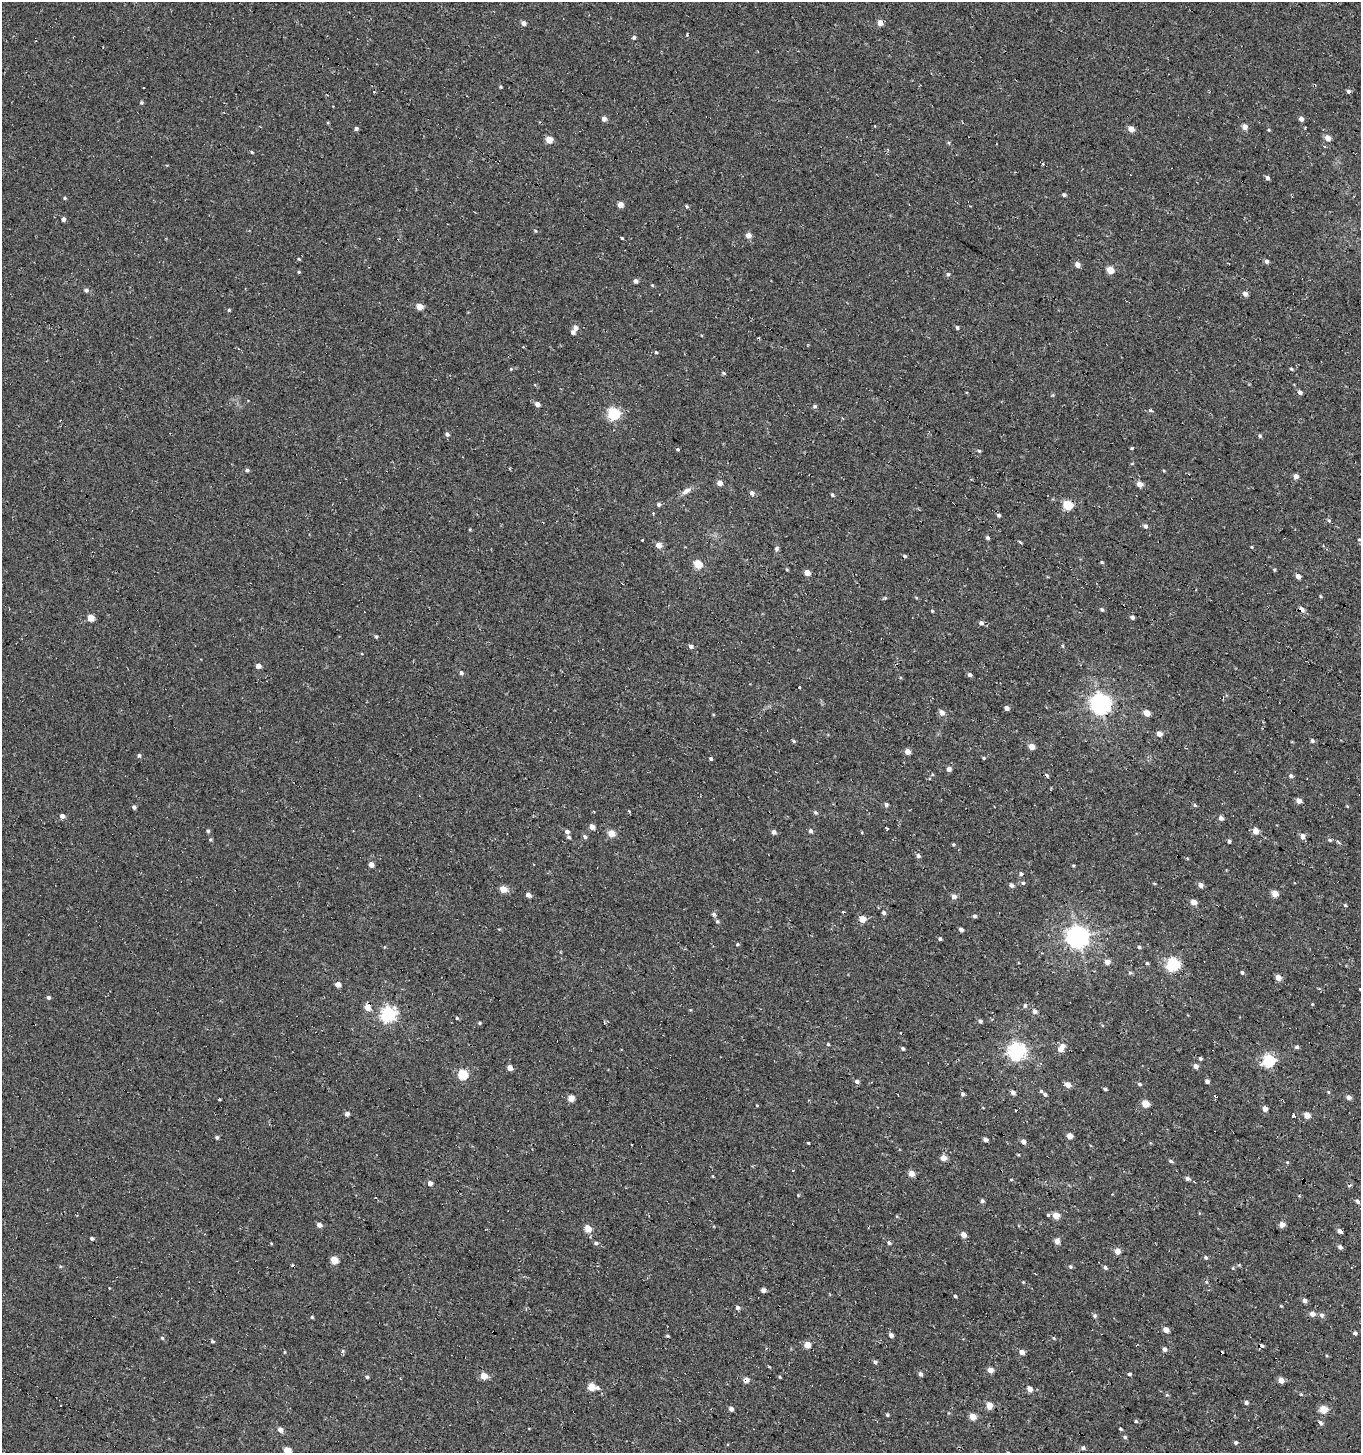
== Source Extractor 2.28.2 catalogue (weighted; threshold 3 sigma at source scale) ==
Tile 6 of 4 x 4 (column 2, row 2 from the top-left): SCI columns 1608-2966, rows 2907-4357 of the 5950 x 5842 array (HDU 1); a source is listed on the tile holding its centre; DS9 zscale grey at full resolution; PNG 1363 x 1455 px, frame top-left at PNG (2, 2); no overlay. Shown black and unused: <1% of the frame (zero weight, under 2 of 3 exposures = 3% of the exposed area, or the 3 px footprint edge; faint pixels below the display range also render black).
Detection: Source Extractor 2.28.2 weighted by HDU 2 'WHT'; one run over the whole footprint, this tile lists its part. Background 0.00441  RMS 0.005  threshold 0.0225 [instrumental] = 3 sigma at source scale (4.5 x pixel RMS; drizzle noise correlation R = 1.50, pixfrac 1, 0.0396/0.0396 arcsec/px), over >= 5 px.
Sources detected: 296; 10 cosmic-ray / hot-pixel residue — not listed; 2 inside a brighter listed object's ellipse — not listed separately; the other 284 listed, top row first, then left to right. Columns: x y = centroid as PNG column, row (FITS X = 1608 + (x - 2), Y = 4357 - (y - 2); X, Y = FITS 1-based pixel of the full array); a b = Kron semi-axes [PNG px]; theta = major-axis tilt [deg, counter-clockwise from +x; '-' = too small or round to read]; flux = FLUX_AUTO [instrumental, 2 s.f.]
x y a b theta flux
524 23 5 4 - 2.2
880 23 5 5 - 3.9
634 37 5 4 - 0.99
501 87 4 4 - 0.58
1348 91 5 4 - 1.3
141 103 4 4 - 0.75
604 119 4 4 - 2.6
1301 119 5 4 - 2.2
1245 127 4 4 - 4.4
356 129 4 4 - 1.1
1131 129 4 4 - 4.9
1269 130 4 3 - 0.51
1328 138 5 5 - 4.2
549 140 5 5 - 8
252 152 4 3 - 0.51
1267 178 5 5 - 1.2
1064 195 4 4 - 0.98
65 198 4 3 - 0.63
620 205 4 4 - 5.3
686 206 3 3 - 1.8
63 219 4 4 - 1.5
535 231 4 4 - 0.55
748 235 5 4 - 4.1
622 238 3 3 - 2.8
299 259 4 3 - 0.48
1267 261 5 4 - 1.4
1077 265 5 5 - 3
1110 270 5 4 - 8.6
299 272 4 4 - 0.5
948 274 5 5 - 0.9
636 281 5 4 - 1.7
652 285 4 4 - 0.53
86 290 6 5 - 1.3
1245 293 5 4 - 2.8
419 307 4 4 - 6.7
229 310 4 4 - 0.59
576 328 5 5 - 2.2
957 328 5 4 - 0.94
656 352 4 4 - 0.57
511 369 4 4 - 0.46
1291 369 5 4 - 0.61
724 373 5 4 - 0.66
1300 392 4 4 - 1.9
537 404 5 4 - 2.7
814 406 5 5 - 0.9
1150 410 3 3 - 9
614 414 6 5 - 64
447 434 5 4 - 1.4
1260 436 5 4 - 0.83
1131 448 3 3 - 0.86
678 449 3 3 - 5.8
979 451 5 3 - 0.68
247 470 5 4 - 0.96
1164 471 5 3 - 0.43
1296 476 4 4 - 2.8
720 483 4 4 - 4
1139 484 5 4 - 4.6
686 491 14 6 32 2.6
752 493 5 5 - 1.6
832 495 5 4 - 0.72
659 504 5 5 - 0.91
1068 505 5 5 - 28
999 515 5 4 - 1.1
1329 521 4 3 - 0.99
1145 526 6 5 - 1.3
470 529 4 3 - 0.41
988 538 4 4 - 1.1
642 540 3 3 - 0.99
1359 540 4 3 - 0.41
659 545 5 5 - 4.5
1252 547 4 3 - 0.42
777 548 6 5 - 1
1102 562 4 4 - 0.51
698 564 5 5 - 17
787 569 4 4 - 0.54
1274 570 4 3 - 0.55
807 573 5 4 - 4.4
1298 576 4 4 - 3.3
1320 596 5 3 - 0.51
916 597 5 3 - 0.46
1302 609 5 4 - 3
1102 610 5 4 - 0.86
932 611 4 3 - 0.48
1132 617 4 4 - 1.4
91 618 5 4 - 6.9
981 623 5 5 - 1.5
376 636 4 4 - 0.7
691 646 5 4 - 1.5
1062 646 5 3 - 0.52
258 666 5 4 - 2.7
461 673 5 4 - 1.1
970 675 4 4 - 1.4
799 688 3 3 - 2.1
1100 704 7 7 - 290
1007 708 4 4 - 2.2
942 712 5 5 - 2.9
1147 713 5 4 - 5.9
1159 734 5 4 - 3.7
794 741 5 4 - 0.68
1312 741 5 5 - 0.97
1031 746 4 4 - 5.7
907 752 4 4 - 4.3
139 755 5 4 - 1
711 758 3 3 - 13
984 758 4 3 - 0.59
949 769 4 4 - 2.4
1046 775 5 4 - 0.82
1291 776 5 4 - 1.2
1299 801 4 4 - 3.7
886 804 5 4 - 0.98
1195 805 5 4 - 0.68
134 807 4 4 - 1.3
815 812 6 5 - 0.91
62 816 4 4 - 2.6
1221 818 5 4 - 1.9
592 827 4 4 - 3.3
887 829 3 3 - 4.1
208 831 5 4 - 0.85
567 831 5 4 - 1.5
810 831 5 4 - 1.3
1256 831 5 4 - 6.5
774 832 5 4 - 2.1
611 833 5 4 - 8.3
1303 836 5 4 - 3.1
569 837 5 4 - 0.91
585 837 6 5 - 1.1
1330 840 5 4 - 0.67
1229 841 4 3 - 1
953 844 4 4 - 0.54
918 856 6 5 - 1.2
371 865 4 4 - 3.9
1073 865 5 3 - 0.48
1021 874 5 4 - 1.2
1023 883 5 4 - 0.97
1011 885 5 4 - 1.7
1201 885 5 5 - 2.3
503 889 5 4 - 8.9
1275 894 5 4 - 8.8
528 895 5 4 - 2.1
954 896 5 5 - 2.6
1194 902 5 5 - 4.3
1345 905 4 4 - 0.56
883 913 5 4 - 1.1
714 914 5 5 - 1.1
975 916 4 4 - 1.2
862 919 5 5 - 6.8
717 921 6 5 - 0.9
961 929 4 3 - 1.7
1077 937 7 7 - 370
940 939 4 4 - 0.81
737 944 4 4 - 0.53
1139 947 5 4 - 0.77
1107 962 5 5 - 2.5
1147 963 4 4 - 0.64
1173 964 6 6 - 74
1130 972 6 4 -65 0.81
1242 973 4 3 - 0.71
1278 977 5 4 - 4.4
338 984 4 4 - 4.3
48 997 4 4 - 1.1
1312 1004 3 3 - 0.47
1025 1006 6 4 -75 0.82
368 1007 5 5 - 5.9
1034 1011 6 5 - 1.8
388 1014 6 6 - 130
457 1018 4 4 - 0.62
980 1021 4 4 - 1.2
479 1023 4 4 - 0.7
828 1044 4 4 - 0.56
1297 1047 5 5 - 1
903 1049 4 4 - 0.86
1060 1049 6 5 - 3.5
1017 1051 6 6 - 180
1200 1058 4 3 - 0.89
1269 1061 6 5 - 69
1196 1066 5 4 - 2.6
510 1068 4 4 - 3.6
463 1074 5 5 - 30
857 1081 5 5 - 1.3
1207 1081 4 4 - 1.6
1139 1084 5 4 - 0.8
1068 1085 5 5 - 3.8
1105 1089 4 3 - 0.67
1041 1091 5 5 - 0.67
1013 1092 5 4 - 2
1328 1092 4 4 - 0.5
963 1094 4 4 - 1.2
1045 1094 4 3 - 0.85
1349 1097 4 4 - 2.6
571 1098 4 4 - 7.8
219 1099 3 2 - 0.5
1146 1104 5 4 - 9.9
757 1105 4 3 - 0.35
1265 1109 5 4 - 2.3
347 1114 4 4 - 2.3
1307 1115 4 4 - 4.7
1293 1116 3 3 - 5
1069 1136 4 4 - 4.6
217 1137 5 4 - 0.86
985 1139 4 4 - 2.4
1023 1141 4 4 - 2.4
808 1143 3 3 - 1.8
1018 1155 4 3 - 0.48
943 1158 5 4 - 4.3
1171 1161 5 4 - 0.93
1287 1162 5 3 - 0.43
911 1173 5 5 - 5.1
713 1176 4 3 - 0.35
1187 1178 4 4 - 1.7
1011 1179 5 3 - 0.39
430 1183 5 4 - 2.8
1349 1185 5 3 - 0.55
798 1195 3 3 - 0.39
982 1201 4 4 - 1.2
1357 1201 5 4 - 1.1
1048 1215 5 5 - 0.65
1056 1215 4 4 - 7.9
1282 1224 4 4 - 4
319 1225 4 4 - 2.5
588 1228 5 4 - 9.4
1339 1231 5 4 - 2
963 1235 4 4 - 4.7
92 1238 4 3 - 1
1057 1241 5 4 - 3.3
596 1243 6 4 -1 0.95
889 1243 6 4 -57 0.87
1340 1247 4 4 - 1.6
1118 1251 4 4 - 5.1
1206 1257 5 5 - 0.82
334 1260 5 4 - 10
1070 1267 5 5 - 0.76
1105 1267 5 4 - 1
1233 1268 5 4 - 0.55
1023 1282 4 4 - 0.39
1206 1282 5 5 - 0.61
763 1290 4 4 - 2.5
955 1296 3 3 - 0.72
1305 1300 4 4 - 1.9
1281 1306 4 3 - 0.4
738 1308 5 4 - 1.6
1312 1314 5 5 - 3.1
1321 1315 5 5 - 1.6
1095 1316 5 5 - 1.1
312 1317 4 4 - 0.55
1166 1330 5 5 - 3.3
1355 1333 4 3 - 1.4
891 1335 4 4 - 2
667 1336 5 3 - 0.66
162 1338 4 4 - 0.68
1054 1338 5 4 - 0.5
212 1341 5 3 - 0.8
807 1345 5 4 - 6.3
1262 1345 5 4 - 0.73
1164 1349 5 5 - 1.6
284 1352 4 3 - 0.4
1022 1352 5 4 - 3.2
875 1362 5 4 - 1.2
990 1370 4 4 - 5.3
920 1374 5 4 - 1.5
1129 1374 4 3 - 0.95
484 1376 4 4 - 8.2
367 1377 4 4 - 0.86
780 1377 5 3 - 0.42
746 1380 5 4 - 3.7
1281 1380 4 4 - 5.5
591 1387 5 4 - 11
598 1388 6 4 -53 0.99
1030 1389 5 5 - 3.3
1301 1394 5 4 - 0.53
1246 1402 5 4 - 1.1
61 1405 2 2 - 0.48
989 1406 5 4 - 11
731 1409 4 4 - 2.1
1323 1409 5 5 - 16
887 1415 5 4 - 0.58
973 1417 4 4 - 8.1
1136 1421 5 4 - 0.64
1321 1423 6 5 - 1.3
1120 1429 4 3 - 0.62
280 1430 5 4 - 3.2
1125 1437 5 4 - 0.82
1236 1442 4 4 - 0.97
1083 1448 6 5 - 0.98
287 1451 5 5 - 9.4
Overlapping masked pixels (flux is a lower limit): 2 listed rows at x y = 1302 609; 746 1380
Isophote crosses this tile's border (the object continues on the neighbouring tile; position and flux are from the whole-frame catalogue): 1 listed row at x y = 287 1451